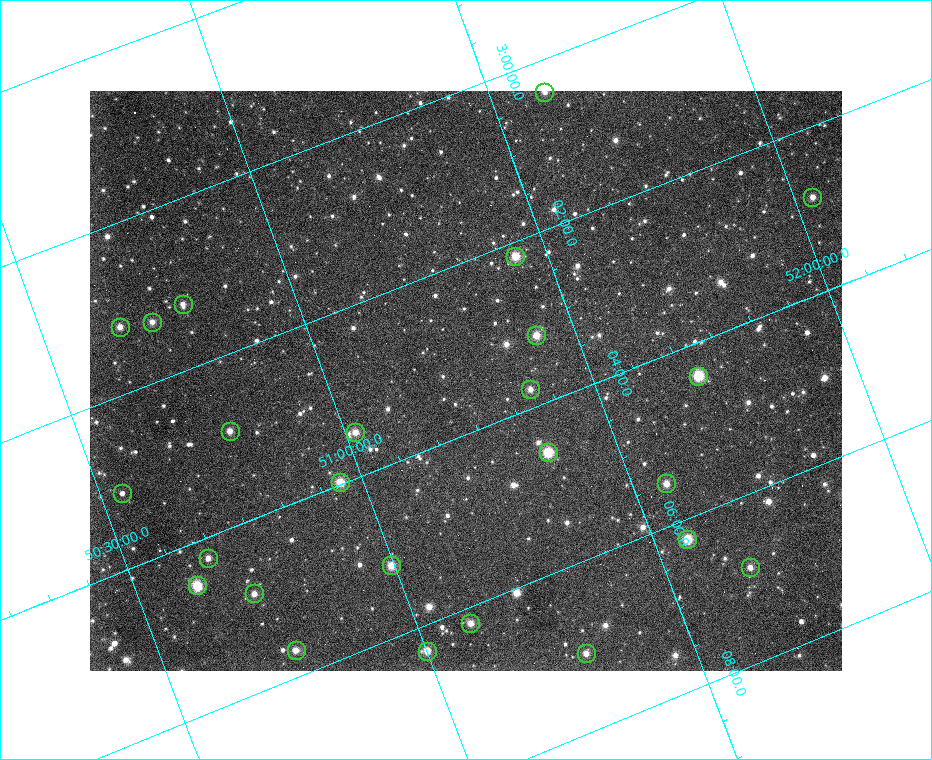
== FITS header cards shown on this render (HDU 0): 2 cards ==
NAXIS1  =                  752 / length of data axis 1
NAXIS2  =                  580 / length of data axis 2

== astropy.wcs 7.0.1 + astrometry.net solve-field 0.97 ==
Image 752 x 580 px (HDU 0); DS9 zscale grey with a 90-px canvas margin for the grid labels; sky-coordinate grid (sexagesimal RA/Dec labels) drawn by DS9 from the SOLVED WCS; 25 Tycho-2 reference stars matched to detected sources circled (green)
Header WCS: RA---TAN/DEC--TAN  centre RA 03:03:21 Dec +51:22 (45.84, +51.36 deg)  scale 7.39 x 7.13 arcsec/px (non-square pixels)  FOV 92.6' x 69.0'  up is -69 deg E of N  parity flipped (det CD > 0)
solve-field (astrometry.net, Tycho-2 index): SOLVED blind (the header's WCS was not the basis of the solution)
Solved WCS: RA---TAN-SIP/DEC--TAN-SIP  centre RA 03:03:23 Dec +51:16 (45.84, +51.26 deg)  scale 7.2 x 6.95 arcsec/px (non-square pixels)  FOV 90.2' x 67.2'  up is -69 deg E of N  parity flipped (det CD > 0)
** header WCS and blind solve DISAGREE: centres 6.02' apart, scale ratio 0.974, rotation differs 0 deg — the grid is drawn from the SOLVED WCS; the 'Header WCS' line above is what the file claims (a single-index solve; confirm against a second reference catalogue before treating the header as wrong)
Tycho-2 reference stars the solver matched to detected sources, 25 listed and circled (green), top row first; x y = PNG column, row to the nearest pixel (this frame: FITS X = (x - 90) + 1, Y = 580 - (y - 91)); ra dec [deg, ICRS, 3 dp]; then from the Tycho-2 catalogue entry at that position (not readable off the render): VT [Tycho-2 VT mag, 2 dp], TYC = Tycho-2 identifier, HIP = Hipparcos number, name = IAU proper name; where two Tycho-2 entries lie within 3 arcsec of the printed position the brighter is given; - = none
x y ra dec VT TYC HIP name
544 92 45.097 +51.605 10.04 3322-360-1 - -
812 197 45.709 +52.035 10.12 3322-1363-1 - -
515 256 45.543 +51.440 9.07 3322-669-1 14125 -
183 304 45.307 +50.785 10.33 3322-355-1 - -
152 322 45.324 +50.716 10.85 3322-30-1 - -
120 327 45.302 +50.652 10.16 3322-389-1 - -
536 335 45.795 +51.425 9.32 3322-616-1 - -
698 376 46.099 +51.700 9.39 3322-446-1 - -
530 389 45.943 +51.376 10.18 3322-800-1 - -
230 431 45.722 +50.786 9.85 3322-107-1 - -
355 432 45.867 +51.020 9.84 3322-2-1 - -
548 452 46.146 +51.366 9.12 3322-652-1 14309 -
340 482 45.992 +50.958 8.91 3322-223-1 14268 -
666 483 46.373 +51.564 9.69 3322-292-1 - -
122 493 45.778 +50.543 10.91 3318-717-1 - -
687 539 46.559 +51.564 8.63 3322-475-1 14425 -
208 558 46.059 +50.658 10.46 3322-866-1 - -
391 565 46.289 +50.994 9.41 3322-338-1 - -
750 567 46.714 +51.660 10.27 3322-678-1 - -
197 585 46.125 +50.619 9.70 3318-531-1 - -
254 593 46.212 +50.719 10.04 3322-915-1 - -
470 623 46.546 +51.102 9.84 3322-561-1 14420 -
296 650 46.421 +50.757 10.38 3322-385-1 - -
427 651 46.577 +51.001 10.34 3322-1411-1 - -
586 653 46.767 +51.295 10.10 3322-816-1 14490 -